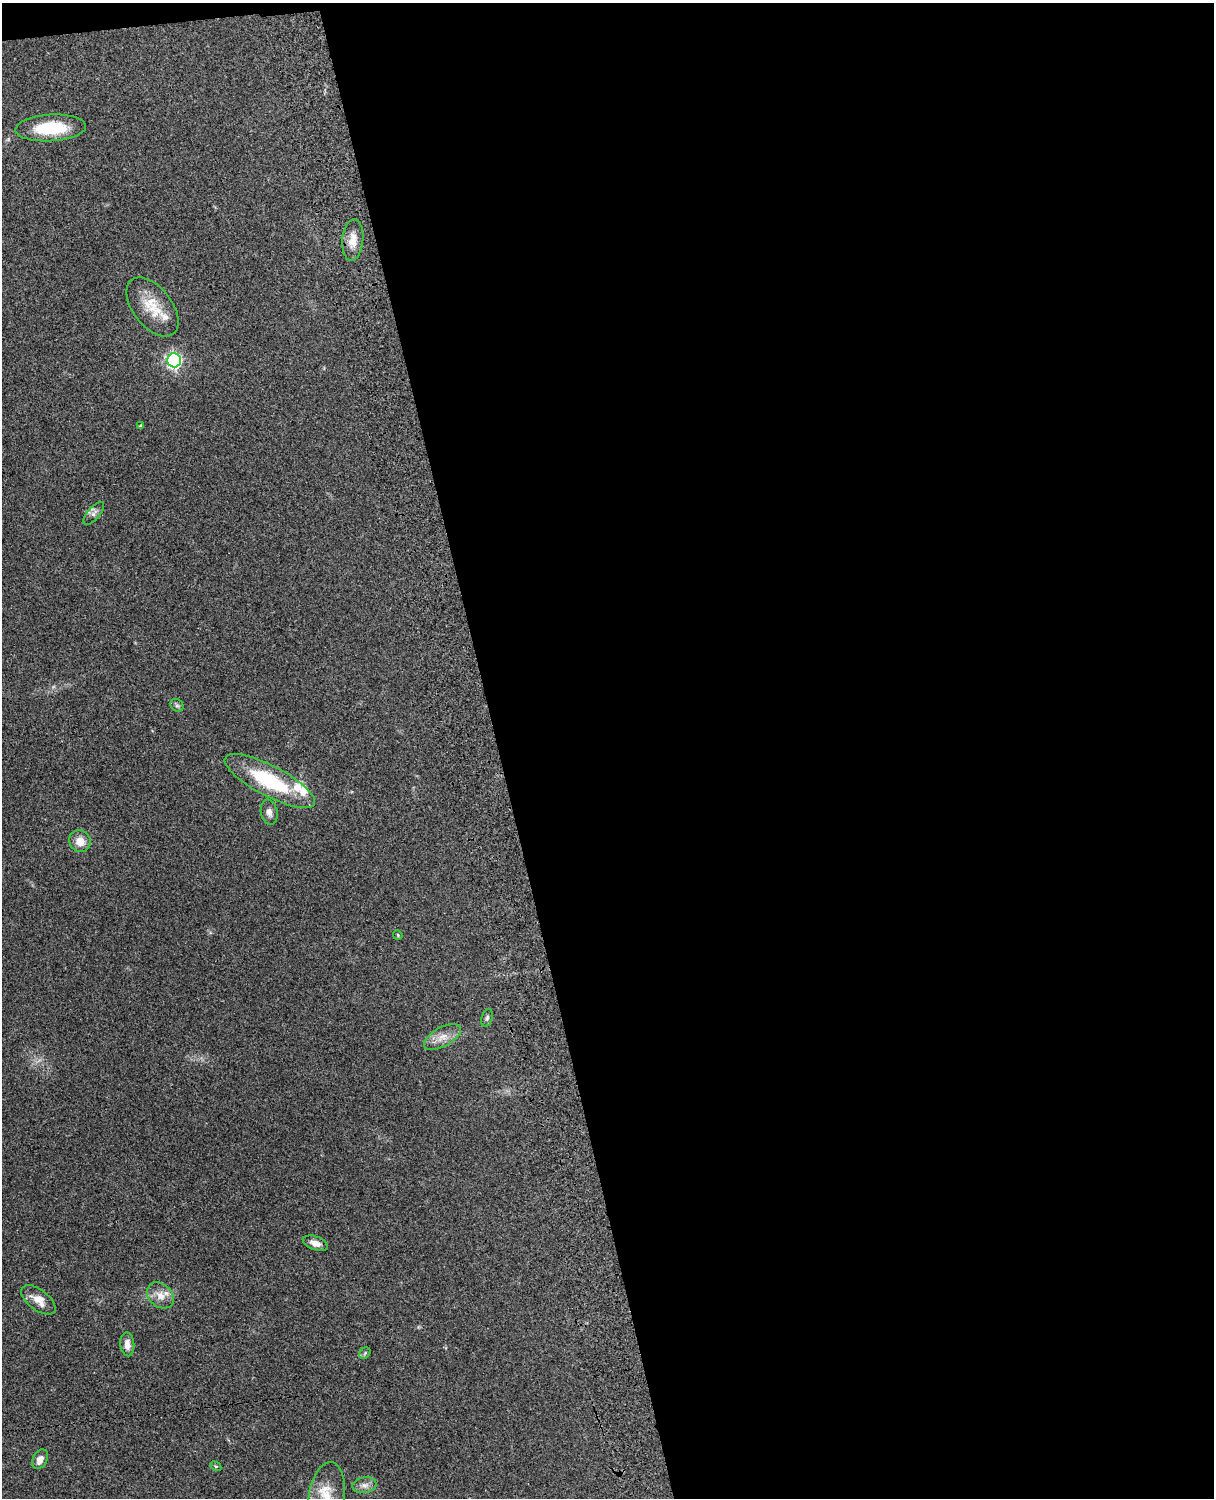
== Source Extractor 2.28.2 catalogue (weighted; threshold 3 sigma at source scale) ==
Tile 4 of 4 x 3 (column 4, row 1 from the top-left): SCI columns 3757-4968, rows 3156-4651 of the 5089 x 4928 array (HDU 1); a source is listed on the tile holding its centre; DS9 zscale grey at full resolution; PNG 1216 x 1500 px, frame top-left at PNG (2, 3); each listed source drawn as its Kron ellipse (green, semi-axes under 4 px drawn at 4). Shown black and unused: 60% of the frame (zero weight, under 3 of 4 exposures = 6% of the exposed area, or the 3 px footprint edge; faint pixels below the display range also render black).
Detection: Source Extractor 2.28.2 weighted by HDU 2 'WHT'; one run over the whole footprint, this tile lists its part. Background 0.258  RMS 0.0089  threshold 0.0398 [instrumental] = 3 sigma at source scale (4.5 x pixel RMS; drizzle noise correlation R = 1.50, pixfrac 1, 0.05/0.05 arcsec/px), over >= 5 px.
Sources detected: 26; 4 inside a brighter listed object's ellipse — not listed separately; the other 22 listed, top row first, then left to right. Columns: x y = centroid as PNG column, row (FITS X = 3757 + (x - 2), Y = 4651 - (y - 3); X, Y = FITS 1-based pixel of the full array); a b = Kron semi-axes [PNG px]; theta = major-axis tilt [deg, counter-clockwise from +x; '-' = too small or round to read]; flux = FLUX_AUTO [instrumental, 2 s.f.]
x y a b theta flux
51 128 35 13 3 39
353 240 21 10 85 10
152 307 34 19 -52 25
174 360 7 6 - 220
141 426 4 3 - 0.99
94 513 14 6 49 3.6
177 705 7 6 - 1.8
270 781 50 15 -27 64
269 812 13 8 -80 4.5
80 841 11 10 - 10
398 935 5 4 - 0.79
487 1018 9 5 74 2.1
442 1037 20 9 29 9.8
315 1243 13 7 -20 6.8
160 1295 15 11 -41 9.4
38 1300 20 10 -37 10
127 1344 12 7 -85 6.1
365 1353 6 5 - 1.4
40 1459 10 7 62 5.8
216 1466 6 4 -29 1.1
364 1485 12 8 9 4.8
327 1497 35 18 82 24
Isophote crosses this tile's border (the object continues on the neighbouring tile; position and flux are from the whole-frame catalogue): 1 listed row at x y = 327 1497